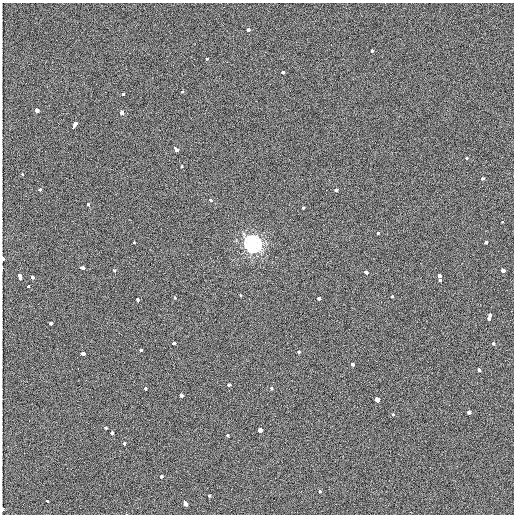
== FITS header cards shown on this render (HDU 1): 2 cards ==
NAXIS1  =                  512 / length of first data axis
NAXIS2  =                  512 / length of second data axis

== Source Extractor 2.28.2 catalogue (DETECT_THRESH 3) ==
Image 512 x 512 px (HDU 1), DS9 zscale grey, 1 PNG px = 1 image px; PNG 516 x 516 px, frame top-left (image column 1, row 512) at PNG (2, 3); no overlay
Background 2550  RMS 2.1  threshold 6.16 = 3 sigma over >= 5 px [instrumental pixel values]
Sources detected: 70; all 70 listed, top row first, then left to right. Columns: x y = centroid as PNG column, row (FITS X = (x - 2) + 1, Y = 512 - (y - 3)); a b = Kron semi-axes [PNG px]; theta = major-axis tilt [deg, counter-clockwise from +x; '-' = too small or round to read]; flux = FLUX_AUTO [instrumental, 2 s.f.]
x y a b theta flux
248 30 3 3 - 1500
372 51 3 3 - 1200
206 59 3 3 - 770
194 65 3 2 - 150
283 72 3 3 - 1300
182 92 3 3 - 570
123 94 3 3 - 2100
37 110 3 3 - 3000
122 113 4 3 - 3200
74 125 7 3 61 3900
175 149 6 3 -50 4100
467 158 3 3 - 850
182 166 3 3 - 810
22 174 3 2 - 720
482 179 3 3 - 1300
39 189 3 3 - 840
336 190 3 3 - 1200
210 200 3 3 - 1100
88 204 3 3 - 660
303 207 3 3 - 1100
502 222 3 2 - 530
378 233 3 3 - 770
134 242 3 2 - 670
485 243 3 3 - 1300
252 244 7 7 - 40000
2 259 3 2 - 1700
81 267 5 3 - 4100
2 268 4 2 - 140
114 270 3 3 - 720
503 270 3 3 - 14000
365 272 4 3 - 2100
439 275 3 3 - 2100
19 276 4 4 - 1600
32 277 3 3 - 2000
19 279 3 2 - 4200
440 280 3 2 - 860
28 286 2 2 - 1100
241 295 3 3 - 690
392 297 3 3 - 780
174 298 3 3 - 900
319 298 3 3 - 2900
138 301 5 3 - 1200
489 316 6 3 71 5100
50 324 4 3 - 1800
173 343 4 3 - 1200
493 344 3 3 - 2200
141 350 3 3 - 1800
298 352 3 3 - 1200
82 354 5 3 - 3400
353 364 3 3 - 1800
78 369 3 2 - 1100
479 370 3 3 - 3100
229 385 3 3 - 680
145 388 3 3 - 1100
271 388 3 3 - 700
181 395 3 3 - 1800
377 399 3 3 - 9000
469 412 3 3 - 1400
393 414 3 2 - 470
106 428 3 3 - 950
260 430 3 3 - 9400
112 433 3 3 - 1400
228 435 3 3 - 1300
124 443 3 3 - 740
162 477 3 3 - 1900
319 492 3 3 - 970
209 496 3 3 - 940
47 501 3 2 - 720
185 503 6 3 -61 3800
3 508 4 3 - 1400
At the frame edge (FLAGS 8, measured only in part): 3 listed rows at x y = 2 259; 2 268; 3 508